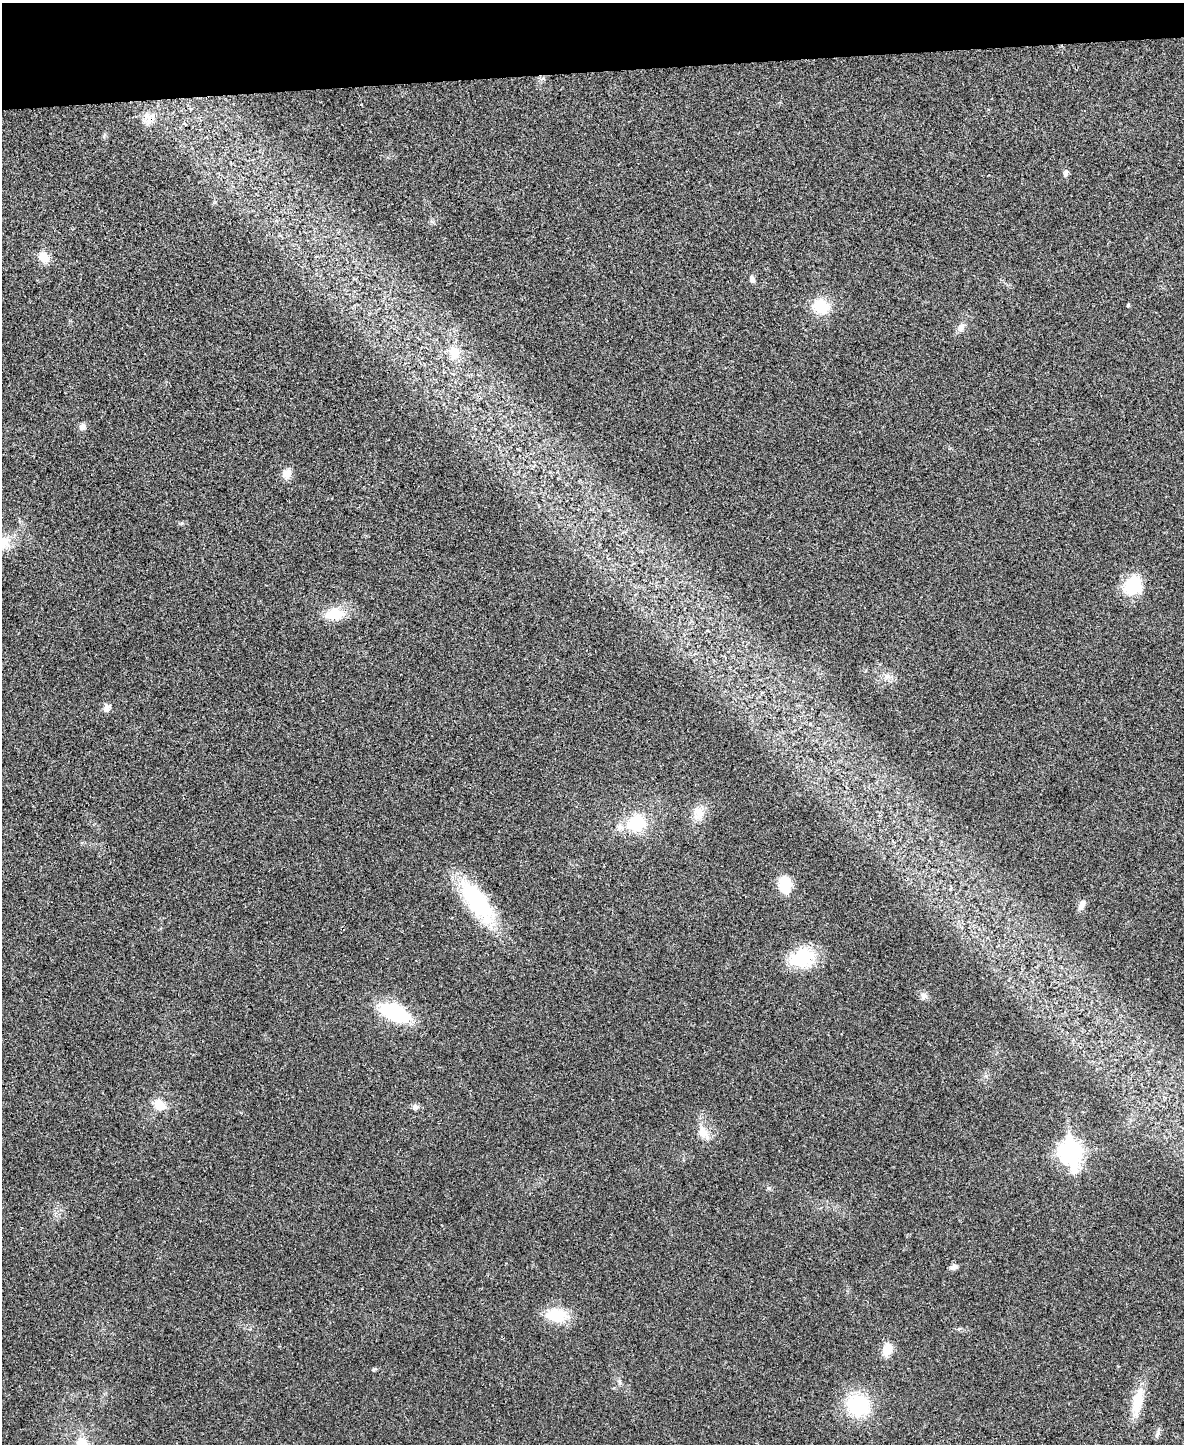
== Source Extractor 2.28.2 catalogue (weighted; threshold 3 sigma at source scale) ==
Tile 3 of 4 x 3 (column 3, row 1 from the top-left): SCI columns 2365-3546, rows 3023-4464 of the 4730 x 4711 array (HDU 1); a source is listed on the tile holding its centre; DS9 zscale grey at full resolution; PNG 1186 x 1446 px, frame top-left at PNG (2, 3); no overlay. Shown black and unused: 5% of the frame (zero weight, under 3 of 4 exposures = <1% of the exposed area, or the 3 px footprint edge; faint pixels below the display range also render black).
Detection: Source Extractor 2.28.2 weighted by HDU 2 'WHT'; one run over the whole footprint, this tile lists its part. Background 0.0241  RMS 0.006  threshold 0.0268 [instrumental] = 3 sigma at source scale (4.5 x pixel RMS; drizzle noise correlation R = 1.50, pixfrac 1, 0.05/0.05 arcsec/px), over >= 5 px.
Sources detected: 38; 2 inside a brighter listed object's ellipse — not listed separately; the other 36 listed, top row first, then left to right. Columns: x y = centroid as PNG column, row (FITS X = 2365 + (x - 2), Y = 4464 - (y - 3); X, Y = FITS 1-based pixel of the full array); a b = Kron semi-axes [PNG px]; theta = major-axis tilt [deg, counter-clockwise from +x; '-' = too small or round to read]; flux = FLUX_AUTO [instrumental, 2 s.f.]
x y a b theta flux
151 118 22 8 48 4.8
1066 173 10 6 80 2.2
44 257 11 8 -45 9.9
752 279 9 6 -68 2.3
1128 305 4 3 - 0.9
821 306 16 14 -17 20
961 327 14 8 62 3.6
454 352 17 12 -76 9.7
83 427 9 9 - 2.4
287 474 14 11 60 4.9
2 542 24 16 -2 12
1133 585 25 21 49 21
334 614 28 15 8 15
887 677 11 9 -15 4
107 708 11 9 77 3.4
699 813 20 14 75 8.6
636 823 21 19 14 27
785 884 14 10 -77 23
477 902 53 19 -55 67
1082 905 13 7 62 3.5
802 958 24 17 18 38
924 995 10 9 - 3.1
395 1013 26 13 -24 49
159 1105 13 10 -30 9.6
416 1107 8 8 - 2.1
704 1133 23 12 -58 7.9
1070 1153 11 8 -80 370
769 1188 6 5 - 1.1
953 1267 10 6 13 2.4
557 1315 25 15 -7 20
887 1350 13 9 73 9.7
619 1381 9 5 -60 1.4
1138 1402 40 13 78 17
858 1405 21 19 -20 45
1158 1433 14 5 69 2
82 1444 18 13 -75 12
Overlapping masked pixels (flux is a lower limit): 1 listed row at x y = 151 118
Isophote crosses this tile's border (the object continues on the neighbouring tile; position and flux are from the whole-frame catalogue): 2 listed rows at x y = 2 542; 82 1444
Unlisted compact peaks at least as high as the median listed source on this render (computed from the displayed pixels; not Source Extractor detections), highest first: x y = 373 1369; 215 202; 104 136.